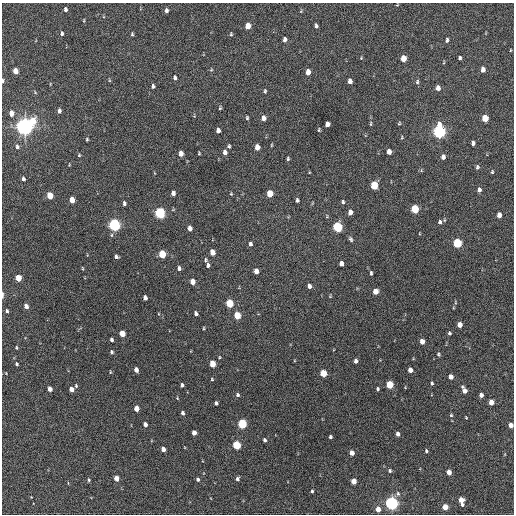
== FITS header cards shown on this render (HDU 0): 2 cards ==
NAXIS1  =                  512 / Axis length
NAXIS2  =                  512 / Axis length

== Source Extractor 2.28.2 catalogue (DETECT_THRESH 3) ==
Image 512 x 512 px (HDU 0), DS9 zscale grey, 1 PNG px = 1 image px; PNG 516 x 516 px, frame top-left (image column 1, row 512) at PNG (2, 3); no overlay
Background 531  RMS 15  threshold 45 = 3 sigma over >= 5 px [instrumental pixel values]
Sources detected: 162; all 162 listed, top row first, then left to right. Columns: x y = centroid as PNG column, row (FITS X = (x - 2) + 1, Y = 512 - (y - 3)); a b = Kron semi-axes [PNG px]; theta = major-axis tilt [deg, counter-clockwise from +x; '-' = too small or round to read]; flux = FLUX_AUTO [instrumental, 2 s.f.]
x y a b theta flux
397 5 4 3 - 850
65 9 5 4 - 3200
166 10 4 3 - 2700
301 11 6 3 72 910
84 20 4 3 - 800
248 26 5 4 - 12000
316 26 5 3 - 2200
62 33 5 4 - 1800
132 34 5 3 - 1300
231 34 5 4 - 980
285 39 5 4 - 3500
447 40 5 3 - 2200
510 50 3 2 - 780
361 58 4 3 - 870
403 58 5 4 - 14000
460 58 4 3 - 1700
444 62 5 3 - 860
211 70 5 3 - 980
483 70 5 4 - 5900
15 71 5 4 - 12000
308 72 5 4 - 9200
175 78 5 4 - 2400
109 80 5 3 - 880
3 81 5 3 - 2400
350 81 5 4 - 4700
417 82 6 4 76 1800
153 86 5 4 - 2100
438 88 5 4 - 5600
265 91 5 4 - 1300
220 108 4 3 - 1100
59 111 6 4 90 2700
11 113 6 4 -84 7200
247 118 4 3 - 1300
263 118 5 4 - 5600
485 118 5 4 - 23000
33 121 7 5 83 20000
399 123 5 4 - 1000
327 124 5 4 - 7000
370 124 7 3 89 1300
24 126 6 5 - 760000
218 130 5 4 - 4200
319 130 5 3 - 1000
439 132 7 5 88 290000
402 137 6 2 71 900
87 139 4 3 - 1200
473 143 5 4 - 3500
271 145 4 3 - 820
17 146 6 5 - 2400
229 146 4 4 - 1600
257 147 5 4 - 9100
225 152 6 4 -89 4700
389 152 5 4 - 6500
181 153 5 4 - 8000
199 153 4 3 - 1000
79 155 4 4 - 1100
443 157 5 4 - 4600
288 159 5 3 - 1400
477 167 5 4 - 2000
492 172 5 4 - 1100
23 179 4 3 - 2500
374 185 5 4 - 32000
479 190 5 4 - 3200
173 193 5 4 - 4600
231 194 4 4 - 1100
270 194 5 4 - 19000
50 196 5 4 - 21000
72 200 5 4 - 11000
297 200 5 3 - 1800
343 202 5 4 - 1600
124 203 4 3 - 2400
415 209 5 4 - 49000
350 212 5 4 - 5300
160 213 6 5 - 130000
499 215 5 4 - 6900
327 216 5 3 - 830
440 222 6 4 78 2100
114 225 6 5 - 220000
337 227 5 5 - 88000
190 228 5 4 - 4700
351 239 6 4 -68 1900
457 243 5 4 - 72000
250 244 5 4 - 2400
212 252 5 4 - 11000
162 254 5 4 - 36000
116 256 4 4 - 2500
206 260 6 4 -85 1500
341 264 5 4 - 5200
208 265 5 4 - 2400
82 268 5 3 - 860
179 268 5 4 - 2900
256 271 5 4 - 6700
371 273 5 3 - 1600
18 278 5 4 - 19000
192 282 5 4 - 9200
309 286 5 4 - 4000
375 291 5 4 - 9600
2 295 8 3 90 1900
330 296 4 4 - 880
145 298 5 4 - 4300
229 303 5 4 - 39000
26 306 5 4 - 5700
7 311 5 3 - 1700
196 313 4 3 - 3100
237 315 5 4 - 27000
460 325 5 4 - 9000
203 328 4 3 - 970
122 333 5 4 - 18000
449 333 4 3 - 1400
111 340 4 3 - 2600
422 341 5 4 - 8400
16 348 4 3 - 1100
111 352 5 4 - 1700
438 354 4 3 - 1400
219 357 4 3 - 830
356 361 5 4 - 3600
17 364 5 4 - 1400
212 364 5 4 - 19000
136 370 5 4 - 5800
410 370 5 4 - 6700
110 372 5 3 - 860
323 373 5 4 - 27000
451 377 4 4 - 6700
212 379 4 3 - 880
432 383 4 3 - 1300
182 385 4 3 - 2200
389 385 5 4 - 39000
76 386 5 4 - 1300
50 389 4 4 - 6700
71 389 4 4 - 7300
377 389 4 3 - 1600
464 390 7 4 -64 6800
238 395 5 5 - 2100
481 395 4 4 - 4800
491 402 5 4 - 11000
216 403 4 3 - 2200
136 408 5 4 - 11000
182 413 4 3 - 2600
451 415 4 4 - 1100
145 424 4 4 - 4300
242 424 5 4 - 80000
511 425 4 4 - 7800
194 433 4 4 - 6000
398 434 4 3 - 4000
330 437 3 3 - 1500
264 440 4 3 - 2300
236 445 5 4 - 59000
163 449 4 4 - 5100
426 451 4 3 - 1500
352 453 4 4 - 7400
390 471 4 4 - 1600
449 472 4 4 - 8400
116 478 4 4 - 10000
198 479 5 4 - 1900
237 479 4 4 - 2600
89 480 5 4 - 1300
353 481 4 4 - 12000
312 491 3 3 - 1200
398 494 7 5 -75 2200
461 500 7 4 -77 13000
391 503 5 5 - 330000
445 507 4 4 - 18000
378 509 4 4 - 9500
At the frame edge (FLAGS 8, measured only in part): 3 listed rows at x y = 3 81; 2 295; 511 425